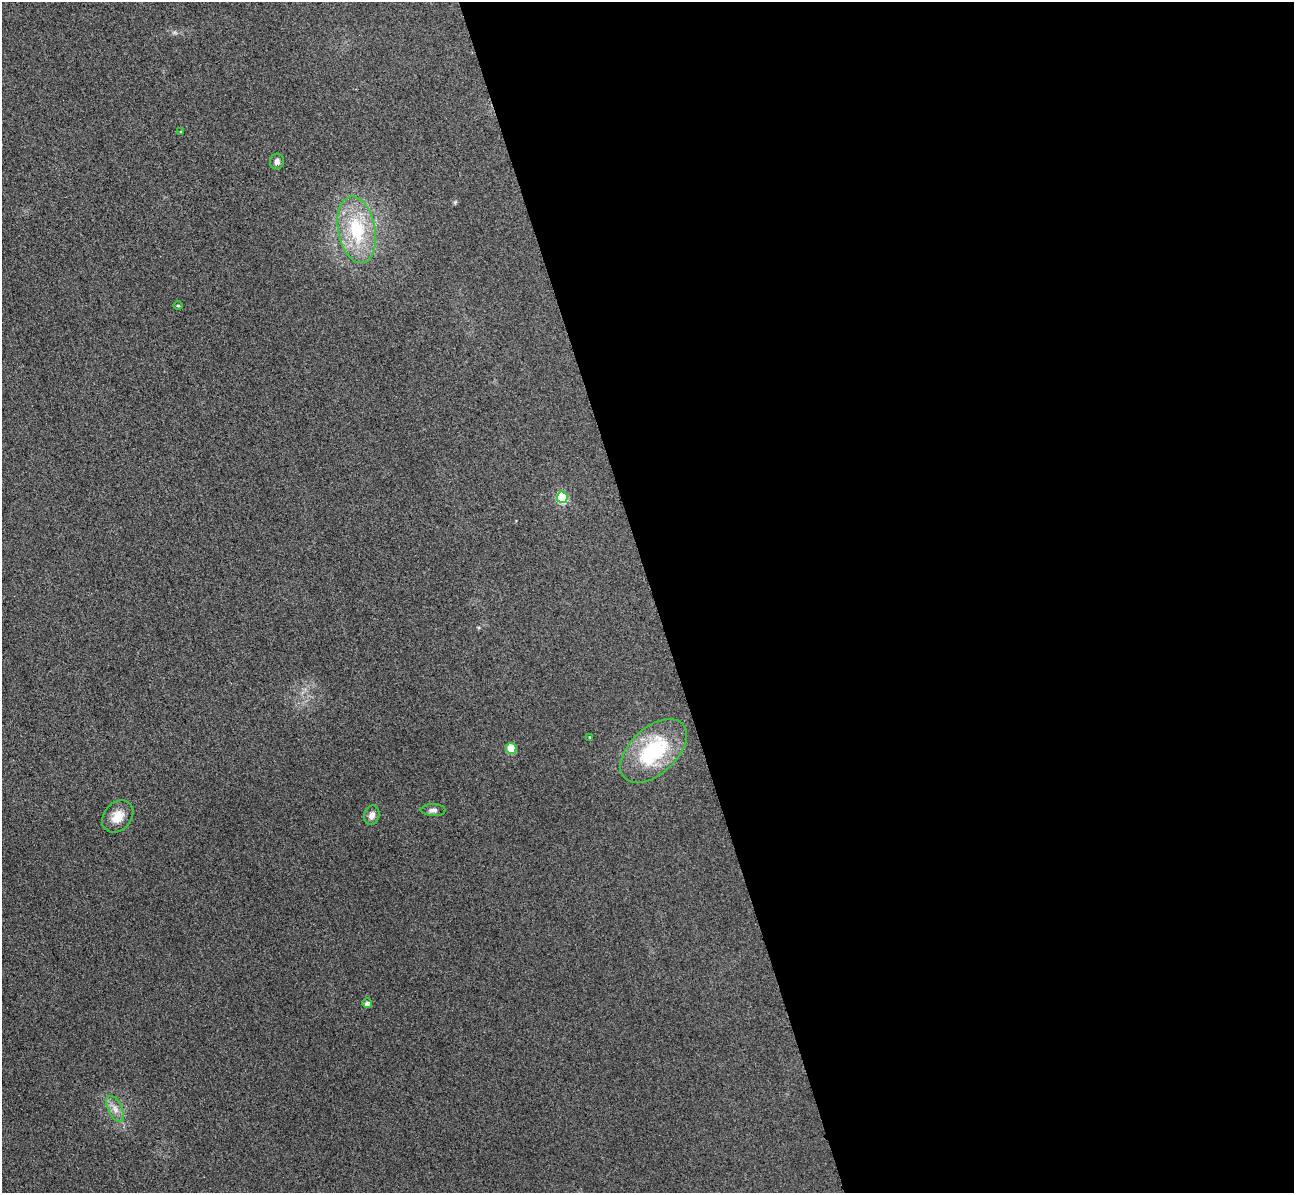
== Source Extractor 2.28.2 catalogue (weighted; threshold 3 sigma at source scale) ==
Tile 8 of 4 x 4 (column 4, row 2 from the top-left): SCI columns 3906-5197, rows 2542-3732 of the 5225 x 5207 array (HDU 1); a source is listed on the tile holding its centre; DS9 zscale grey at full resolution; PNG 1296 x 1195 px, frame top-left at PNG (2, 2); each listed source drawn as its Kron ellipse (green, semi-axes under 4 px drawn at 4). Shown black and unused: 50% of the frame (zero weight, under 3 of 4 exposures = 3% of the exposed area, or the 3 px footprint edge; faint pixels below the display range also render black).
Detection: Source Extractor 2.28.2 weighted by HDU 2 'WHT'; one run over the whole footprint, this tile lists its part. Background 0.315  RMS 0.024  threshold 0.108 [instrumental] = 3 sigma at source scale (4.5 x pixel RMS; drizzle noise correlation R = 1.50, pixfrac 1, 0.05/0.05 arcsec/px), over >= 5 px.
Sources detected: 13; all 13 listed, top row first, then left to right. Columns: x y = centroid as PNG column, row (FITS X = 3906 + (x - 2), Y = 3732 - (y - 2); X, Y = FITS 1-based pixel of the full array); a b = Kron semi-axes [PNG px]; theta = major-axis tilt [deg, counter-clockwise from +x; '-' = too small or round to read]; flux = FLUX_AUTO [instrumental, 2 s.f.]
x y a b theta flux
181 131 4 3 - 1.9
277 162 8 7 - 9.7
357 230 34 18 -79 150
178 306 4 4 - 2.8
562 497 6 5 - 160
589 737 4 3 - 1.7
511 748 5 5 - 92
653 751 40 23 43 210
433 810 12 6 -1 8.6
372 815 10 7 76 14
118 816 18 13 49 35
367 1003 5 4 - 9.6
115 1109 14 7 -64 17